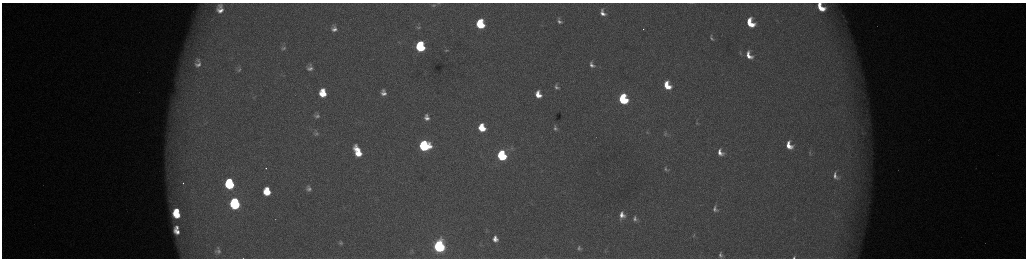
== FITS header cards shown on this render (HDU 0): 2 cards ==
NAXIS1  =                 2048 /fastest changing axis
NAXIS2  =                  512 /next to fastest changing axis

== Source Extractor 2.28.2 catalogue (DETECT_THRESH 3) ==
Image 2048 x 512 px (HDU 0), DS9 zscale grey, zoomed out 1/2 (1 PNG px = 2 x 2 image px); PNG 1028 x 260 px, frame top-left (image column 1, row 511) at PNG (2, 3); no overlay
Background 173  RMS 1.9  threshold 5.79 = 3 sigma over >= 5 px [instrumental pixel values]
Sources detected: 84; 7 cannot appear on this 1/2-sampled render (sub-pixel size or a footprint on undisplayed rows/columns) and are not listed; the other 77 listed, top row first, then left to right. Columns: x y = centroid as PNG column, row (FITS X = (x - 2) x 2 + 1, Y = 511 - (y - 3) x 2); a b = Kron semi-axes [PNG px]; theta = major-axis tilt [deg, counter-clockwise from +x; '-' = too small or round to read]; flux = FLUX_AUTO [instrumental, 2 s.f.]
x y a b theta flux
439 3 3 1 - 250
690 3 4 3 - 300
692 3 5 3 - 420
433 5 4 2 - 330
220 6 8 8 - 2200
821 7 12 7 -48 10000
220 10 10 7 -15 3700
603 13 7 5 -64 2700
559 21 7 5 -60 1400
845 21 4 2 - 250
750 23 8 6 -63 12000
480 24 7 6 - 23000
334 27 9 7 -84 1400
418 27 7 4 -1 790
334 29 9 7 -10 2400
643 29 2 1 - 550
711 38 9 5 -69 1200
420 45 6 3 -86 11000
186 46 5 3 - 900
283 48 7 4 19 930
420 48 6 6 - 31000
446 50 6 3 1 610
740 53 7 3 -75 600
749 55 10 6 -61 4600
198 60 10 8 -27 3100
198 64 13 10 -15 4600
592 65 8 6 -64 1900
310 68 9 7 -87 2300
239 70 6 4 44 710
667 85 7 5 -64 9500
556 87 8 6 -54 1500
323 93 9 7 -83 11000
383 93 8 6 -79 2600
538 94 8 6 -71 5900
623 99 7 6 - 42000
317 115 10 9 - 2600
427 117 6 5 - 2400
697 123 5 3 - 420
482 128 6 5 - 11000
555 128 8 6 -62 1400
647 132 4 4 - 530
862 133 4 2 - 280
316 134 10 7 -6 1900
665 134 9 6 85 1200
789 145 8 6 -63 6400
424 146 7 7 - 59000
512 148 5 3 - 380
358 151 11 5 -65 10000
720 152 7 5 -57 3000
810 153 5 4 - 500
502 155 7 5 -71 51000
266 168 2 1 - 830
666 169 8 6 -50 1100
835 176 7 4 -66 1900
183 183 2 1 - 210
229 184 8 6 -79 36000
308 188 11 9 -75 3000
267 191 8 7 - 11000
235 204 8 6 -79 62000
715 209 7 5 -80 1500
177 211 4 3 - 4100
176 215 7 5 -34 10000
622 215 9 7 88 4100
635 219 9 7 -68 1900
794 219 3 2 - 180
177 227 4 3 - 1400
177 231 7 4 -41 3200
693 235 7 3 74 500
495 239 6 5 - 3000
340 243 4 3 - 600
439 246 7 6 - 130000
218 248 6 4 -39 880
579 248 3 3 - 590
218 251 12 9 -2 3100
605 251 5 2 - 180
720 255 6 4 -85 1300
794 257 3 2 - 540
At the frame edge (FLAGS 8, measured only in part): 5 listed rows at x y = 439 3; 690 3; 692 3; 821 7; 794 257
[7 sub-pixel or undisplayed-footprint detections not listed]